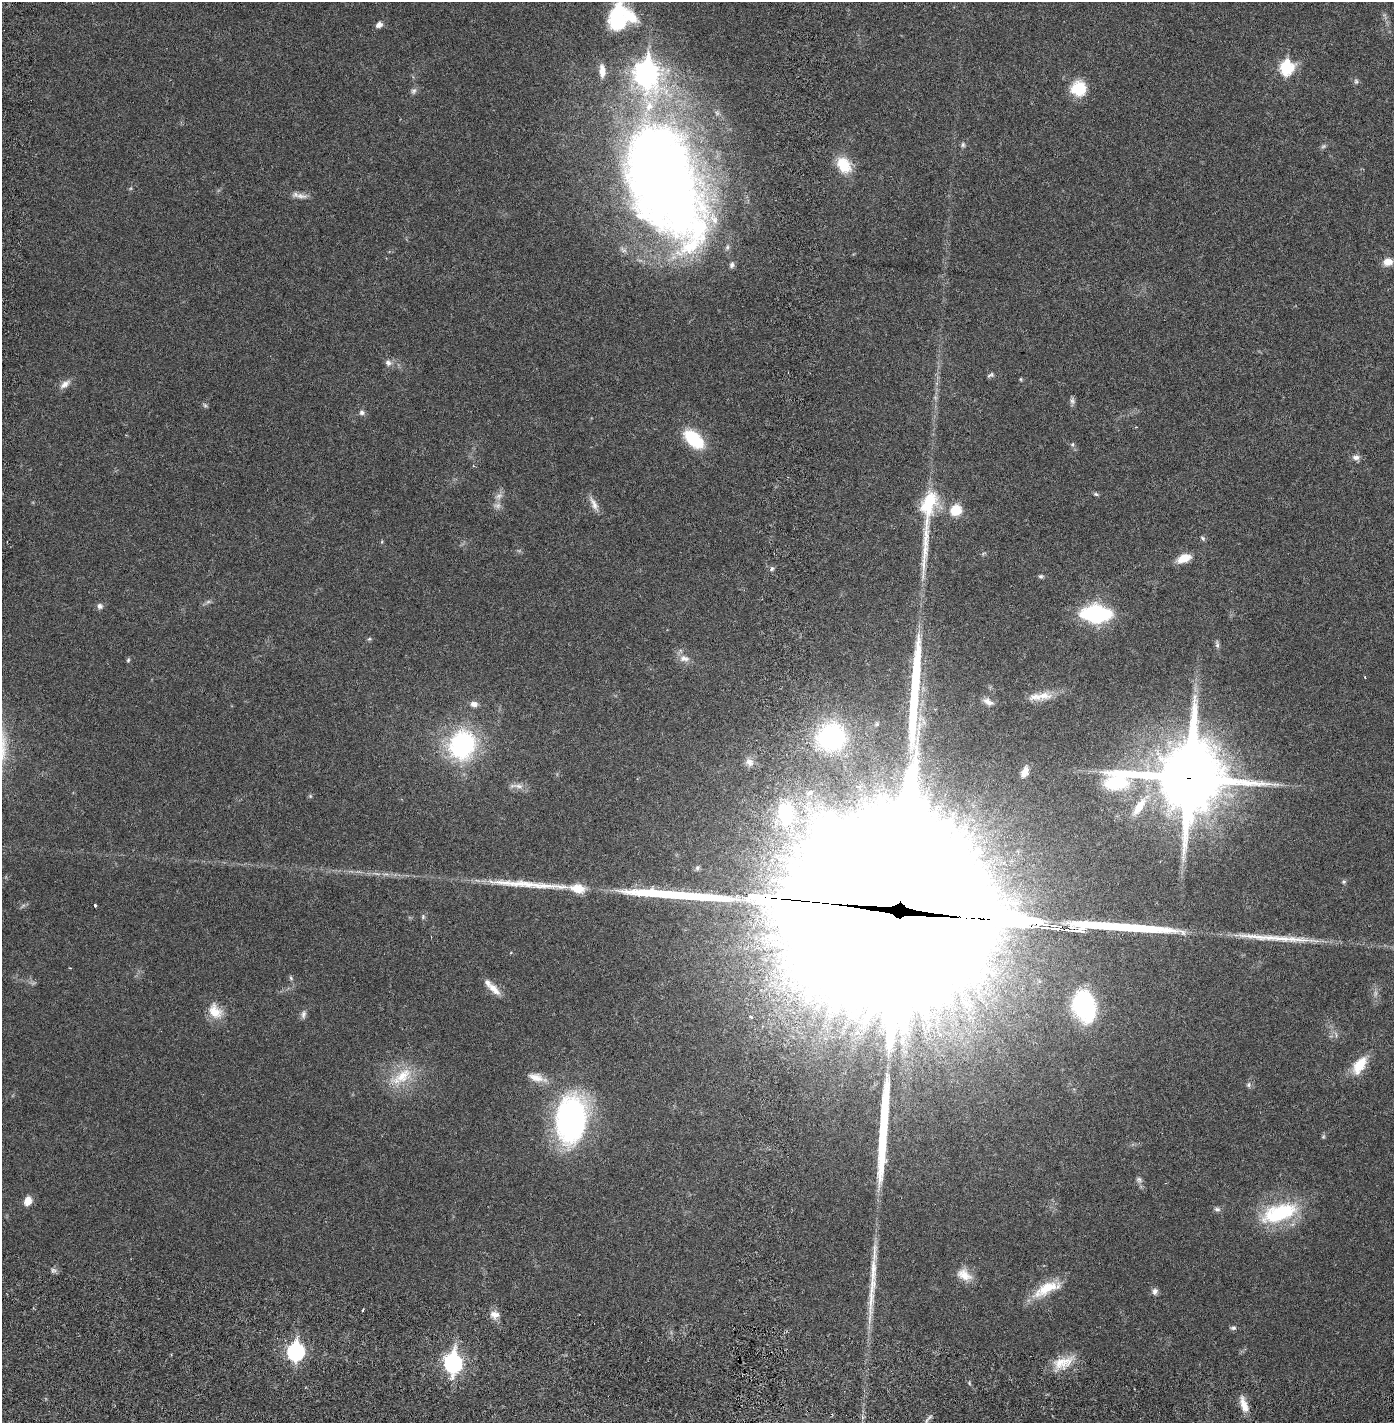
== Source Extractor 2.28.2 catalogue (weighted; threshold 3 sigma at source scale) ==
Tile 10 of 4 x 4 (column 2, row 3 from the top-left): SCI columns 1495-2886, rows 1509-2929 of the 5883 x 5855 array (HDU 1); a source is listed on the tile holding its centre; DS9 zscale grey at full resolution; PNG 1396 x 1425 px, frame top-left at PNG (2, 2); no overlay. Shown black and unused: <1% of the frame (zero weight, under 2 of 6 exposures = <1% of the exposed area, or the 3 px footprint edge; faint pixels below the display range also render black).
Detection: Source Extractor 2.28.2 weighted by HDU 2 'WHT'; one run over the whole footprint, this tile lists its part. Background 0.0212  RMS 0.0033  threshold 0.0135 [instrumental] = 3 sigma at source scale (4.09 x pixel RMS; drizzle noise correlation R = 1.36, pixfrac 0.8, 0.05/0.05 arcsec/px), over >= 5 px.
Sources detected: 103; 4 too faint to see at this stretch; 2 inside a brighter object's white glare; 1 cosmic-ray / hot-pixel residue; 7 long thin detections or spike segments (spike, bleed or trail) — not listed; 7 inside a brighter listed object's ellipse — not listed separately; the other 82 listed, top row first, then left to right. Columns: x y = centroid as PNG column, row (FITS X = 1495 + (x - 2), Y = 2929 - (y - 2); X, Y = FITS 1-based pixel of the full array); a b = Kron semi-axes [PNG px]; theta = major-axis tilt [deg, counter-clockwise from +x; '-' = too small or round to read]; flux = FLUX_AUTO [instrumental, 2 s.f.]
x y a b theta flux
617 18 31 18 82 14
379 25 9 6 31 0.94
1286 68 8 7 - 21
602 71 17 7 -86 1.8
1356 81 7 6 - 0.42
1079 88 18 18 - 5.6
414 91 9 6 39 0.59
963 145 7 5 -77 0.44
844 165 21 15 -55 5.1
664 179 123 66 -70 230
301 196 20 6 -4 1.3
1388 262 12 10 12 1.8
388 363 9 7 -39 0.87
990 375 10 5 29 0.43
1021 379 5 3 - 0.19
65 384 16 7 36 1.3
1072 401 10 6 -76 0.58
205 405 7 5 -44 0.36
362 413 7 7 - 0.61
694 439 22 12 -42 11
1072 444 6 5 - 0.31
1356 457 10 7 1 0.93
1096 494 6 5 - 0.34
594 504 22 7 -63 1.5
928 505 50 20 79 11
497 506 10 7 0 0.85
956 510 11 10 - 4.5
1203 538 7 5 -43 0.36
1184 558 17 9 22 2.8
772 569 6 5 - 0.37
1041 576 7 5 10 0.37
100 606 8 7 - 0.71
1096 614 22 12 -3 29
369 639 6 4 41 0.28
1217 644 12 5 -86 0.57
684 658 15 9 -3 1.4
128 660 5 4 - 0.29
1365 677 3 2 - 0.14
1043 696 25 11 -3 3
988 702 15 7 -27 1.2
474 704 10 7 -2 0.9
831 737 26 24 14 23
462 745 24 20 68 31
749 762 12 10 -53 1.2
1025 772 11 7 69 1.8
1189 778 27 24 10 1800
518 786 18 6 -6 1.2
810 793 15 13 -85 3.5
310 796 6 4 -72 0.23
1139 806 29 10 56 3.8
785 812 33 23 -86 17
697 868 7 7 - 0.45
1344 882 6 5 - 0.32
578 888 39 13 -7 5.8
899 903 87 75 -22 21000
95 905 3 3 - 0.29
423 917 7 5 72 0.35
291 978 6 5 - 0.32
494 989 21 9 -44 2.1
1084 1006 29 21 -68 22
215 1011 21 16 -53 3.5
303 1014 11 6 78 0.72
1359 1065 25 13 57 4.4
402 1076 37 16 34 6.6
536 1077 22 11 -16 2.3
1248 1085 8 6 -90 0.48
571 1120 47 28 84 50
1323 1137 6 4 45 0.26
1139 1180 9 7 -49 0.65
28 1201 11 8 73 2
1217 1209 9 5 -8 0.57
1279 1213 46 20 18 16
964 1275 20 13 -29 2.6
1046 1289 38 13 25 5.7
1155 1291 8 7 - 0.82
363 1310 4 3 - 0.18
494 1314 12 9 -14 1.5
1233 1328 8 6 -3 0.45
295 1352 8 7 - 47
453 1363 9 7 89 66
1063 1363 30 14 14 4.4
1244 1405 20 7 -71 2.3
Overlapping masked pixels (flux is a lower limit): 2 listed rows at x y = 1189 778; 899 903
Isophote crosses this tile's border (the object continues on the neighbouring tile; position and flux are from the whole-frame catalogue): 2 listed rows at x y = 617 18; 664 179